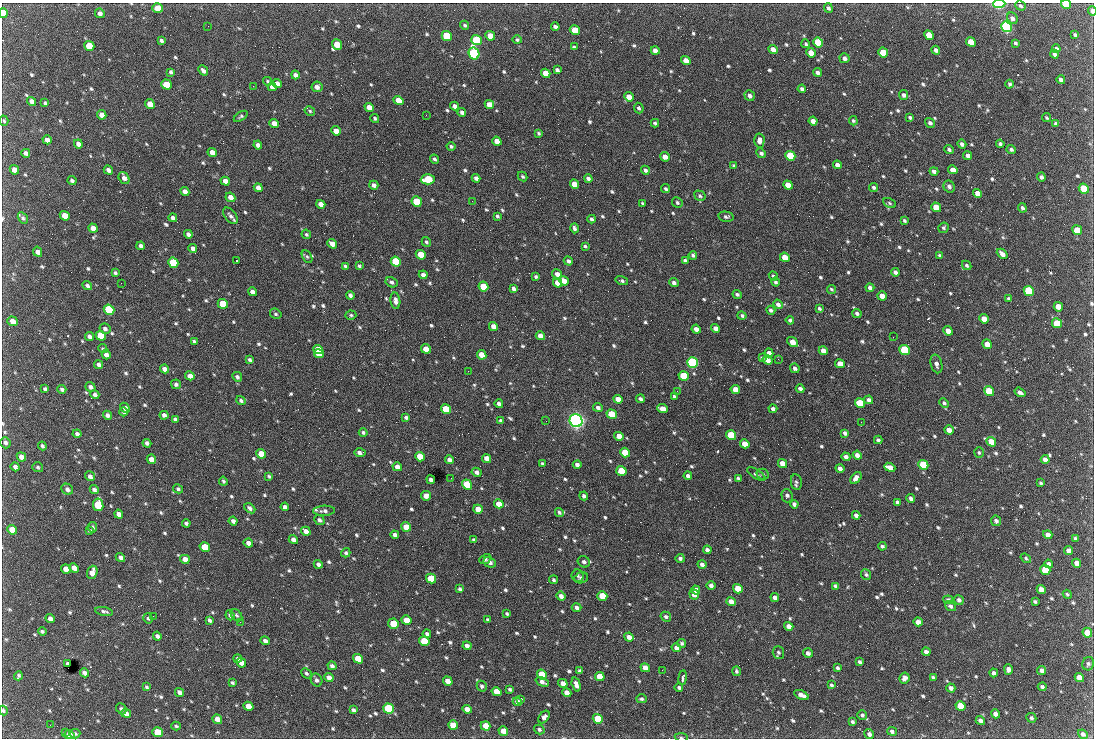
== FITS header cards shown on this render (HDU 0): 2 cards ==
NAXIS1  =                 1092 /fastest changing axis
NAXIS2  =                  736 /next to fastest changing axis

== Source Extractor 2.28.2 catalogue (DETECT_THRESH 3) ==
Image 1092 x 736 px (HDU 0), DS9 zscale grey, 1 PNG px = 1 image px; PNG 1096 x 740 px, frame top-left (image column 1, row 736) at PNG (2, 3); each listed source drawn as its Kron ellipse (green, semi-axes under 4 px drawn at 4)
Background 2070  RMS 42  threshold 126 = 3 sigma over >= 5 px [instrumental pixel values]
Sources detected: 833; of the 833, the 500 brightest by FLUX_AUTO listed and drawn (333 fainter detections omitted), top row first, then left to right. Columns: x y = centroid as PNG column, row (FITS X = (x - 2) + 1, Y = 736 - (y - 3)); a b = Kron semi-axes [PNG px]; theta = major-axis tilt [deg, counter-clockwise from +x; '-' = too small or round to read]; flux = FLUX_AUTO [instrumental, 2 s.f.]
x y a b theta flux
999 4 6 3 2 2.4e+05
1066 4 5 4 - 1.3e+05
1020 6 5 4 - 5.8e+03
158 8 5 5 - 4.7e+04
828 8 5 4 - 6.4e+03
1092 11 5 3 - 1.2e+04
3 13 5 4 - 4.9e+04
100 13 5 4 - 1.1e+04
1012 18 6 5 - 9.6e+03
465 25 4 4 - 5.3e+03
208 26 2 2 - 4.5e+03
555 27 4 4 - 8.9e+03
1006 27 6 5 - 6.9e+05
575 30 5 4 - 5.6e+04
929 35 5 4 - 5.3e+04
1075 35 4 3 - 5.6e+03
447 36 5 4 - 1.5e+05
490 36 5 4 - 3.6e+04
477 40 5 5 - 2.5e+05
517 40 5 4 - 5.4e+03
161 41 4 3 - 6.1e+03
971 42 5 4 - 5.4e+04
818 43 5 4 - 1.9e+05
1015 43 3 3 - 5.1e+03
337 44 5 5 - 4.3e+04
806 44 4 4 - 4.5e+03
89 46 5 5 - 7.3e+04
574 47 4 3 - 4.7e+03
773 49 5 4 - 1.8e+04
1056 49 4 4 - 1.1e+04
655 50 4 4 - 1.5e+04
936 50 4 4 - 9.7e+03
474 53 6 5 - 5.3e+05
811 53 5 4 - 2.5e+04
883 53 5 4 - 8.5e+04
1055 54 4 4 - 8.5e+03
845 58 5 5 - 9.9e+03
686 61 5 4 - 3.0e+04
203 70 5 3 - 1.0e+04
557 70 4 4 - 8.2e+03
171 72 4 3 - 6.7e+03
817 72 4 4 - 9.3e+03
546 73 5 4 - 3.9e+04
295 75 4 3 - 1.0e+04
1061 80 4 3 - 1.0e+04
268 81 5 3 - 4.6e+03
277 84 5 4 - 1.8e+04
1010 84 4 4 - 5.0e+03
166 85 5 4 - 5.9e+04
253 86 2 2 - 1.9e+04
272 87 4 4 - 1.2e+04
317 87 5 5 - 1.3e+04
802 89 4 4 - 8.6e+03
903 95 5 4 - 8.9e+03
750 96 5 5 - 9.8e+03
629 97 5 4 - 2.8e+04
398 100 5 4 - 4.7e+04
32 101 5 4 - 1.4e+04
45 103 4 3 - 5.1e+03
150 104 5 4 - 3.7e+04
489 105 5 4 - 3.2e+04
455 106 4 4 - 1.1e+04
369 107 5 4 - 2.5e+04
639 108 5 4 - 6.2e+03
310 111 5 4 - 4.7e+03
462 112 4 3 - 1.0e+04
102 115 5 4 - 2.1e+04
426 115 2 2 - 6.5e+03
241 116 8 4 33 5.3e+03
910 117 4 3 - 5.5e+03
375 118 4 4 - 4.7e+03
1047 118 4 3 - 4.4e+03
4 121 5 4 - 4.5e+03
813 121 4 4 - 1.5e+04
853 121 4 4 - 4.7e+03
274 123 5 4 - 2.5e+04
655 123 4 3 - 6.1e+03
930 123 5 4 - 8.2e+03
1056 123 4 3 - 4.9e+03
336 131 5 4 - 2.1e+04
539 133 4 3 - 4.4e+03
47 140 4 4 - 1.5e+04
759 140 7 5 88 1.4e+04
497 141 5 4 - 2.7e+04
78 144 5 4 - 1.6e+04
962 144 4 4 - 9.6e+03
1000 144 4 3 - 6.8e+03
258 145 4 4 - 1.2e+04
451 146 4 4 - 5.5e+03
949 149 5 4 - 6.6e+03
1011 149 4 3 - 7.0e+03
212 152 5 4 - 1.9e+04
26 153 4 4 - 1.0e+04
761 153 5 4 - 7.5e+03
790 156 5 4 - 1.4e+05
968 156 4 4 - 1.3e+04
665 157 5 4 - 1.7e+04
435 159 5 4 - 5.7e+03
837 165 4 4 - 1.3e+04
734 166 4 3 - 4.9e+03
14 170 5 4 - 1.9e+04
108 170 5 3 - 1.0e+04
645 170 5 4 - 7.2e+03
953 170 5 4 - 2.3e+04
934 171 4 3 - 9.8e+03
523 177 5 4 - 5.2e+03
1041 177 4 4 - 7.1e+03
124 178 6 5 - 1.3e+04
476 178 4 4 - 1.0e+04
588 178 4 4 - 1.0e+04
428 179 7 5 2 1.5e+05
72 181 4 3 - 7.3e+03
225 181 5 4 - 1.7e+04
574 184 5 4 - 3.0e+04
374 185 4 4 - 1.2e+04
788 185 5 4 - 3.0e+04
949 186 6 5 - 9.6e+03
874 187 4 4 - 6.5e+03
258 188 5 4 - 1.7e+04
1084 188 5 4 - 9.4e+04
666 189 4 3 - 5.1e+03
185 191 4 4 - 1.6e+04
977 193 5 4 - 2.4e+04
700 196 6 5 - 6.1e+03
230 197 5 4 - 2.1e+04
417 201 5 5 - 1.4e+05
472 201 2 2 - 6.0e+03
643 203 4 3 - 4.8e+03
677 203 5 5 - 4.9e+03
890 203 6 4 -29 4.9e+03
321 204 5 4 - 2.3e+04
936 207 5 4 - 5.2e+04
1022 208 5 3 - 7.4e+03
65 216 5 4 - 3.1e+04
230 216 9 5 -51 1.0e+04
497 216 4 3 - 5.2e+03
726 217 8 5 -11 6.4e+03
23 218 6 4 -60 5.7e+03
173 218 4 4 - 8.3e+03
592 219 4 3 - 7.2e+03
904 220 4 3 - 5.0e+03
93 228 5 4 - 1.8e+04
574 228 5 3 - 7.3e+03
944 228 5 5 - 5.4e+03
1077 230 5 4 - 7.3e+04
188 234 4 4 - 8.8e+03
306 234 5 4 - 5.1e+03
426 242 5 4 - 5.8e+03
332 244 5 4 - 1.9e+04
141 246 4 3 - 9.0e+03
585 246 4 3 - 5.0e+03
193 249 4 4 - 1.2e+04
38 252 5 4 - 1.6e+04
1002 254 6 4 -42 1.5e+04
421 255 5 4 - 5.2e+04
693 255 4 4 - 6.0e+03
940 255 4 3 - 4.9e+03
307 257 7 4 -61 4.6e+03
785 257 5 4 - 3.8e+04
236 261 3 2 - 1.2e+05
568 261 5 4 - 8.7e+03
685 261 4 3 - 7.0e+03
396 262 5 4 - 2.4e+05
173 263 5 5 - 1.9e+05
967 265 5 4 - 5.2e+03
345 266 4 3 - 4.7e+03
359 266 3 3 - 4.6e+03
895 272 4 3 - 9.2e+03
115 273 4 3 - 5.0e+03
557 274 5 4 - 1.6e+04
423 275 4 4 - 1.1e+04
773 276 5 3 - 5.5e+03
536 277 4 3 - 5.0e+03
564 281 5 4 - 2.6e+04
622 281 6 4 -17 5.9e+03
391 282 6 4 -29 8.0e+03
775 282 4 4 - 5.7e+03
121 283 2 2 - 8.8e+03
557 283 5 4 - 2.4e+04
674 283 4 4 - 9.1e+03
87 286 5 4 - 7.1e+03
483 286 5 4 - 7.8e+04
513 288 4 3 - 8.1e+03
870 288 4 4 - 9.9e+03
831 289 5 4 - 5.2e+03
1029 291 5 4 - 2.4e+05
252 292 5 4 - 1.1e+04
737 294 4 3 - 6.5e+03
350 295 4 4 - 8.4e+03
882 296 5 4 - 2.5e+04
1009 299 4 3 - 5.6e+03
395 301 8 5 -83 1.3e+04
223 304 5 4 - 8.4e+04
778 304 5 4 - 1.0e+04
1058 307 5 4 - 4.0e+04
819 308 4 3 - 5.4e+03
109 310 5 5 - 2.9e+05
771 310 5 4 - 7.1e+03
857 313 5 4 - 6.8e+03
276 314 6 5 - 5.3e+03
351 315 5 4 - 4.7e+03
742 316 4 4 - 5.1e+03
984 319 5 4 - 3.2e+04
790 320 4 4 - 5.8e+03
13 321 5 4 - 2.5e+04
1057 323 5 4 - 8.7e+04
493 326 4 4 - 1.6e+04
716 328 5 4 - 1.5e+04
105 329 5 5 - 8.3e+03
696 329 4 4 - 1.5e+04
948 331 5 4 - 2.2e+04
101 336 5 5 - 1.0e+05
540 336 4 4 - 1.8e+04
89 337 5 4 - 9.7e+03
893 337 2 2 - 1.5e+04
194 341 4 3 - 5.2e+03
793 342 6 4 -38 3.2e+04
987 344 5 4 - 3.2e+04
103 349 5 4 - 4.9e+03
318 349 5 4 - 6.3e+04
426 349 5 4 - 3.5e+04
905 350 5 4 - 2.5e+05
823 351 4 4 - 2.2e+04
769 353 4 4 - 1.3e+04
319 354 5 4 - 7.0e+04
106 355 5 4 - 1.3e+04
482 355 5 4 - 4.3e+04
762 358 4 3 - 5.8e+03
778 359 2 2 - 1.2e+04
250 360 4 3 - 6.4e+03
767 360 5 4 - 2.5e+04
692 363 5 5 - 6.0e+05
98 364 5 4 - 8.5e+03
840 364 5 4 - 3.1e+04
936 364 9 5 -76 1.1e+04
795 368 5 4 - 7.9e+03
164 369 5 4 - 1.5e+04
468 371 2 2 - 6.0e+03
190 376 5 4 - 1.9e+04
684 376 5 4 - 1.5e+05
237 377 5 4 - 7.0e+03
176 384 5 4 - 7.5e+03
90 387 5 4 - 9.1e+03
45 389 4 3 - 5.6e+03
62 389 4 3 - 7.5e+03
800 389 4 3 - 1.0e+04
735 390 5 4 - 3.5e+04
677 391 2 2 - 6.3e+03
989 391 5 4 - 9.1e+04
1020 392 6 3 -35 1.1e+04
95 395 5 4 - 8.7e+03
674 396 4 3 - 5.4e+03
618 399 5 4 - 2.2e+04
640 399 4 3 - 7.2e+03
241 400 5 4 - 6.4e+03
869 400 4 4 - 1.2e+04
860 403 5 4 - 8.8e+04
944 403 5 4 - 6.0e+03
499 404 4 3 - 9.4e+03
125 408 5 4 - 1.1e+04
598 408 5 4 - 8.5e+03
446 409 5 4 - 1.2e+05
663 409 5 4 - 3.2e+04
773 409 4 3 - 9.3e+03
124 412 4 4 - 5.4e+03
612 414 5 4 - 1.0e+05
107 415 4 4 - 9.4e+03
164 415 4 4 - 1.1e+04
406 418 4 3 - 6.8e+03
175 420 4 3 - 7.0e+03
501 421 4 3 - 7.8e+03
546 421 2 2 - 6.1e+03
576 421 7 6 - 1.4e+06
861 422 2 2 - 7.1e+03
949 430 5 4 - 2.0e+04
363 432 4 4 - 5.6e+03
845 433 4 3 - 8.5e+03
77 434 4 4 - 8.6e+03
731 435 5 4 - 1.5e+05
619 436 5 4 - 2.6e+04
878 440 4 3 - 5.9e+03
991 442 5 4 - 4.1e+04
5 443 6 5 - 7.7e+03
147 443 4 4 - 8.8e+03
745 444 5 4 - 3.4e+04
42 446 4 3 - 7.3e+03
625 452 5 4 - 1.1e+05
360 453 6 4 2 1.1e+04
979 453 5 4 - 4.5e+03
261 454 5 4 - 4.2e+04
857 455 4 4 - 1.6e+04
21 457 5 4 - 1.9e+04
420 457 5 4 - 5.6e+04
846 457 4 4 - 1.3e+04
487 458 5 4 - 1.9e+04
151 459 5 4 - 2.4e+04
1045 459 4 4 - 1.4e+04
449 460 4 4 - 1.2e+04
542 463 3 3 - 4.5e+03
782 463 5 4 - 2.9e+04
577 465 4 4 - 9.9e+03
923 465 5 4 - 1.4e+05
15 467 4 4 - 1.1e+04
38 467 5 5 - 4.7e+03
397 467 5 4 - 1.7e+04
890 467 6 4 -22 2.2e+04
840 468 4 4 - 1.2e+04
621 471 5 4 - 8.7e+04
477 472 5 4 - 1.0e+04
756 474 10 4 -31 7.7e+03
763 474 6 5 - 6.1e+03
90 476 5 4 - 9.8e+03
269 476 4 3 - 4.7e+03
688 476 4 4 - 1.0e+04
451 478 2 2 - 5.0e+03
738 478 4 3 - 5.0e+03
856 478 7 4 50 1.8e+04
431 480 4 3 - 1.1e+04
223 481 4 3 - 4.8e+03
796 482 8 5 -83 6.5e+03
1041 483 3 3 - 5.2e+03
467 484 5 4 - 1.7e+05
67 489 6 5 - 1.0e+04
178 489 5 4 - 5.3e+03
94 490 5 4 - 9.3e+03
426 496 5 4 - 1.6e+04
584 496 4 4 - 7.3e+03
787 496 7 5 -86 9.5e+03
911 499 4 3 - 9.2e+03
897 502 4 3 - 6.5e+03
499 504 5 4 - 2.9e+04
794 504 4 4 - 9.2e+03
98 505 6 5 - 1.6e+05
285 507 4 4 - 1.1e+04
250 508 6 4 -41 8.5e+03
478 509 5 4 - 3.0e+04
324 511 11 5 2 9.4e+03
559 512 4 4 - 5.9e+03
119 514 5 4 - 1.4e+04
856 515 4 4 - 1.2e+04
319 520 5 4 - 7.6e+03
233 521 4 4 - 1.1e+04
996 521 5 5 - 8.3e+03
186 523 4 3 - 6.0e+03
93 527 5 4 - 5.8e+03
406 527 5 4 - 4.4e+04
12 530 5 4 - 4.2e+04
89 530 4 4 - 5.0e+03
306 531 5 4 - 1.9e+04
395 535 4 4 - 1.1e+04
1048 535 5 4 - 1.6e+04
1075 538 4 3 - 4.6e+03
293 540 5 4 - 1.5e+04
474 540 4 3 - 7.8e+03
248 543 5 4 - 1.7e+04
882 546 4 3 - 6.3e+03
205 547 5 4 - 8.1e+04
707 550 4 3 - 8.9e+03
1069 551 5 4 - 2.0e+04
346 553 5 4 - 5.5e+03
120 557 5 4 - 9.3e+03
680 558 4 4 - 7.0e+03
1026 558 5 4 - 5.4e+03
185 559 5 4 - 2.2e+04
485 559 6 4 26 5.6e+03
490 562 6 5 - 1.2e+04
584 562 6 5 - 9.2e+03
1077 563 4 4 - 1.7e+04
318 564 4 4 - 9.4e+03
702 564 4 4 - 1.2e+04
1049 564 4 4 - 9.9e+03
74 568 5 4 - 2.3e+04
66 569 5 4 - 2.7e+04
1045 570 5 4 - 1.1e+05
92 572 7 5 71 2.8e+04
866 575 5 5 - 5.5e+03
578 576 6 6 - 5.1e+03
581 578 7 5 18 7.8e+03
431 579 5 4 - 1.1e+05
553 580 4 3 - 5.0e+03
711 586 4 3 - 9.5e+03
835 586 4 3 - 5.7e+03
460 589 4 3 - 6.2e+03
738 589 5 4 - 6.0e+04
1041 589 5 4 - 2.4e+04
696 590 4 4 - 1.7e+04
694 594 5 4 - 2.0e+04
1067 594 5 4 - 4.6e+03
561 596 4 4 - 1.2e+04
602 596 5 4 - 7.2e+04
775 598 4 4 - 1.0e+04
948 600 5 4 - 6.9e+03
959 600 5 4 - 8.6e+03
731 601 5 4 - 2.2e+04
1035 602 4 3 - 5.9e+03
950 606 6 4 -37 7.2e+03
576 608 5 4 - 9.2e+03
104 611 9 4 -10 7.0e+03
507 614 4 3 - 5.3e+03
230 615 5 4 - 6.2e+03
236 615 7 4 -49 5.2e+03
153 616 2 2 - 1.0e+04
666 617 5 4 - 6.7e+03
148 618 5 4 - 4.4e+03
50 619 5 4 - 1.2e+04
209 620 4 3 - 7.8e+03
406 620 5 4 - 5.6e+04
488 620 3 3 - 5.8e+03
240 622 2 2 - 5.0e+03
918 622 5 4 - 1.9e+04
393 624 5 5 - 5.2e+04
789 626 4 4 - 1.8e+04
42 631 4 3 - 5.4e+03
1087 633 5 4 - 4.5e+04
427 634 4 4 - 8.4e+03
157 636 4 3 - 8.4e+03
629 637 4 4 - 1.7e+04
265 641 5 3 - 9.7e+03
424 641 5 4 - 9.2e+04
682 643 4 4 - 5.3e+03
467 646 4 4 - 1.2e+04
676 648 5 4 - 1.0e+04
778 652 6 5 - 7.2e+03
926 652 4 4 - 1.2e+04
808 653 5 4 - 1.1e+04
238 659 4 4 - 5.9e+03
358 659 5 4 - 8.0e+04
859 662 4 3 - 6.5e+03
241 663 5 4 - 1.9e+04
68 664 3 3 - 7.5e+03
1088 664 7 6 - 6.4e+03
332 666 4 4 - 8.2e+03
645 668 5 4 - 2.2e+04
837 668 3 3 - 5.5e+03
1008 669 5 4 - 1.1e+04
662 670 2 2 - 6.0e+03
579 671 4 3 - 5.3e+03
736 671 5 4 - 5.2e+03
1042 671 4 4 - 1.4e+04
85 673 5 4 - 1.0e+04
306 673 5 4 - 5.4e+03
994 673 4 4 - 9.0e+03
542 674 5 4 - 1.0e+05
18 676 4 3 - 5.3e+03
600 677 5 4 - 5.5e+04
933 677 4 3 - 5.2e+03
1079 677 5 4 - 2.6e+04
329 678 5 4 - 1.8e+04
683 678 7 3 82 1.1e+04
904 678 5 5 - 1.2e+04
316 680 7 5 -62 8.4e+03
448 681 5 4 - 2.9e+04
542 682 7 4 -24 1.3e+04
232 683 4 3 - 5.2e+03
563 683 5 4 - 2.0e+04
576 684 7 4 -74 1.4e+04
831 685 4 3 - 4.8e+03
482 686 5 5 - 6.5e+03
147 687 4 3 - 4.6e+03
679 687 4 3 - 6.5e+03
1042 687 4 3 - 6.7e+03
951 688 4 4 - 1.2e+04
510 689 4 3 - 5.5e+03
179 692 5 4 - 1.3e+04
496 692 5 4 - 4.0e+04
567 693 5 4 - 2.0e+04
801 695 8 4 -26 2.1e+04
521 699 3 2 - 9.2e+03
641 699 5 4 - 5.6e+03
517 702 5 4 - 1.3e+04
248 706 5 4 - 3.6e+04
961 706 5 4 - 7.2e+04
121 709 6 4 -47 6.8e+03
389 709 5 5 - 2.9e+05
467 709 5 4 - 1.9e+04
3 710 5 4 - 5.6e+03
353 710 4 3 - 7.2e+03
126 713 5 4 - 1.3e+04
995 714 5 4 - 1.6e+04
862 715 5 4 - 5.9e+03
544 717 7 5 52 1.1e+04
1031 718 5 4 - 5.4e+03
217 719 5 4 - 2.7e+04
598 719 5 4 - 8.1e+04
980 721 5 4 - 1.0e+04
852 722 4 3 - 5.9e+03
50 725 3 2 - 5.0e+03
453 725 5 4 - 4.5e+04
176 726 5 3 - 4.5e+03
486 726 5 4 - 4.0e+04
539 729 5 4 - 6.3e+03
503 731 5 4 - 2.7e+04
892 731 5 4 - 7.1e+03
65 732 3 2 - 1.0e+04
158 732 5 4 - 8.7e+04
75 734 5 4 - 5.3e+03
869 734 5 4 - 8.4e+03
1083 734 5 4 - 9.1e+03
69 735 5 4 - 2.3e+04
681 737 6 4 -11 4.4e+03
At the frame edge (FLAGS 8, measured only in part): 6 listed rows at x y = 999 4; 1066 4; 1092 11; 3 13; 3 710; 681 737
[333 fainter detections neither listed nor drawn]